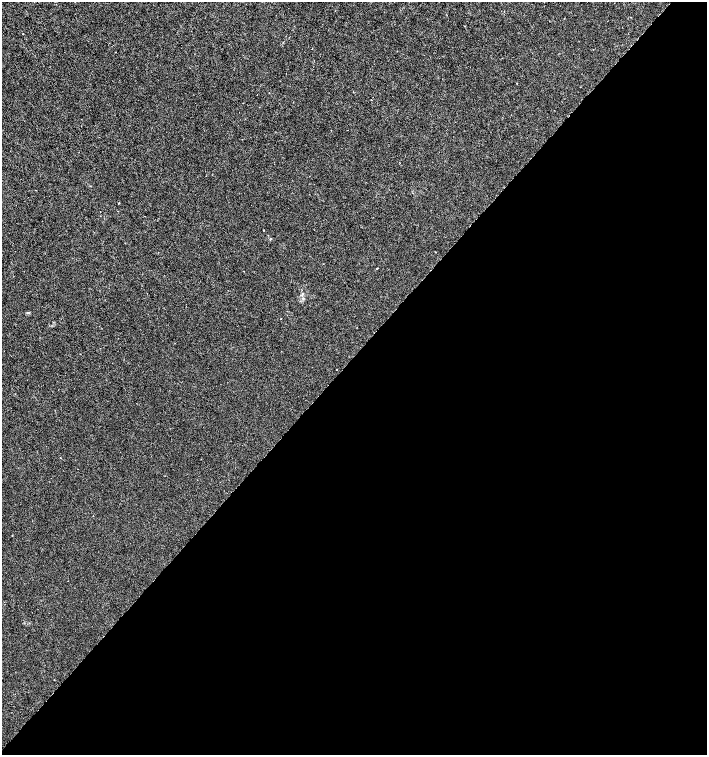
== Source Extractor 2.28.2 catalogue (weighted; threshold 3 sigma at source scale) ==
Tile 12 of 4 x 4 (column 4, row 3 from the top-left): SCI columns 4456-5864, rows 1507-3011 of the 6029 x 6029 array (HDU 1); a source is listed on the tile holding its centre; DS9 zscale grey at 2 x 2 block average (1 PNG px = mean of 2 x 2 image px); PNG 709 x 757 px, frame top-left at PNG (2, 2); no overlay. Shown black and unused: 53% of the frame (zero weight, under 3 of 6 exposures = <1% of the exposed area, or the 3 px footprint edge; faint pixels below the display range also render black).
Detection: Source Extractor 2.28.2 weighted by HDU 2 'WHT'; one run over the whole footprint, this tile lists its part. Background -1.77e-04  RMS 0.001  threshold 0.00422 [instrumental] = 3 sigma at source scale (4.09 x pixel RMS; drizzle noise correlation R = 1.36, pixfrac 0.8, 0.0396/0.0396 arcsec/px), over >= 5 px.
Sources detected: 10; all 10 listed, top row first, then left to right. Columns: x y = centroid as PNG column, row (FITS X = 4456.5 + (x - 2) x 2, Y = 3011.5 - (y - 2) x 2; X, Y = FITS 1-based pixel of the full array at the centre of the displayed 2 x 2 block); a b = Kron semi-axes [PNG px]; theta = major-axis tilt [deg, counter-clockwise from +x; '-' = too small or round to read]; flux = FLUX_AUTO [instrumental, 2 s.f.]
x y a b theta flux
23 34 2 2 - 0.1
517 83 2 2 - 0.087
119 203 2 2 - 0.24
264 230 2 2 - 0.089
270 239 3 2 - 0.12
377 269 2 2 - 0.2
303 298 3 3 - 0.2
28 313 4 3 - 0.25
336 369 2 2 - 0.081
60 458 2 2 - 0.098
Diffuse or blended objects may show on this block-average render without a row.